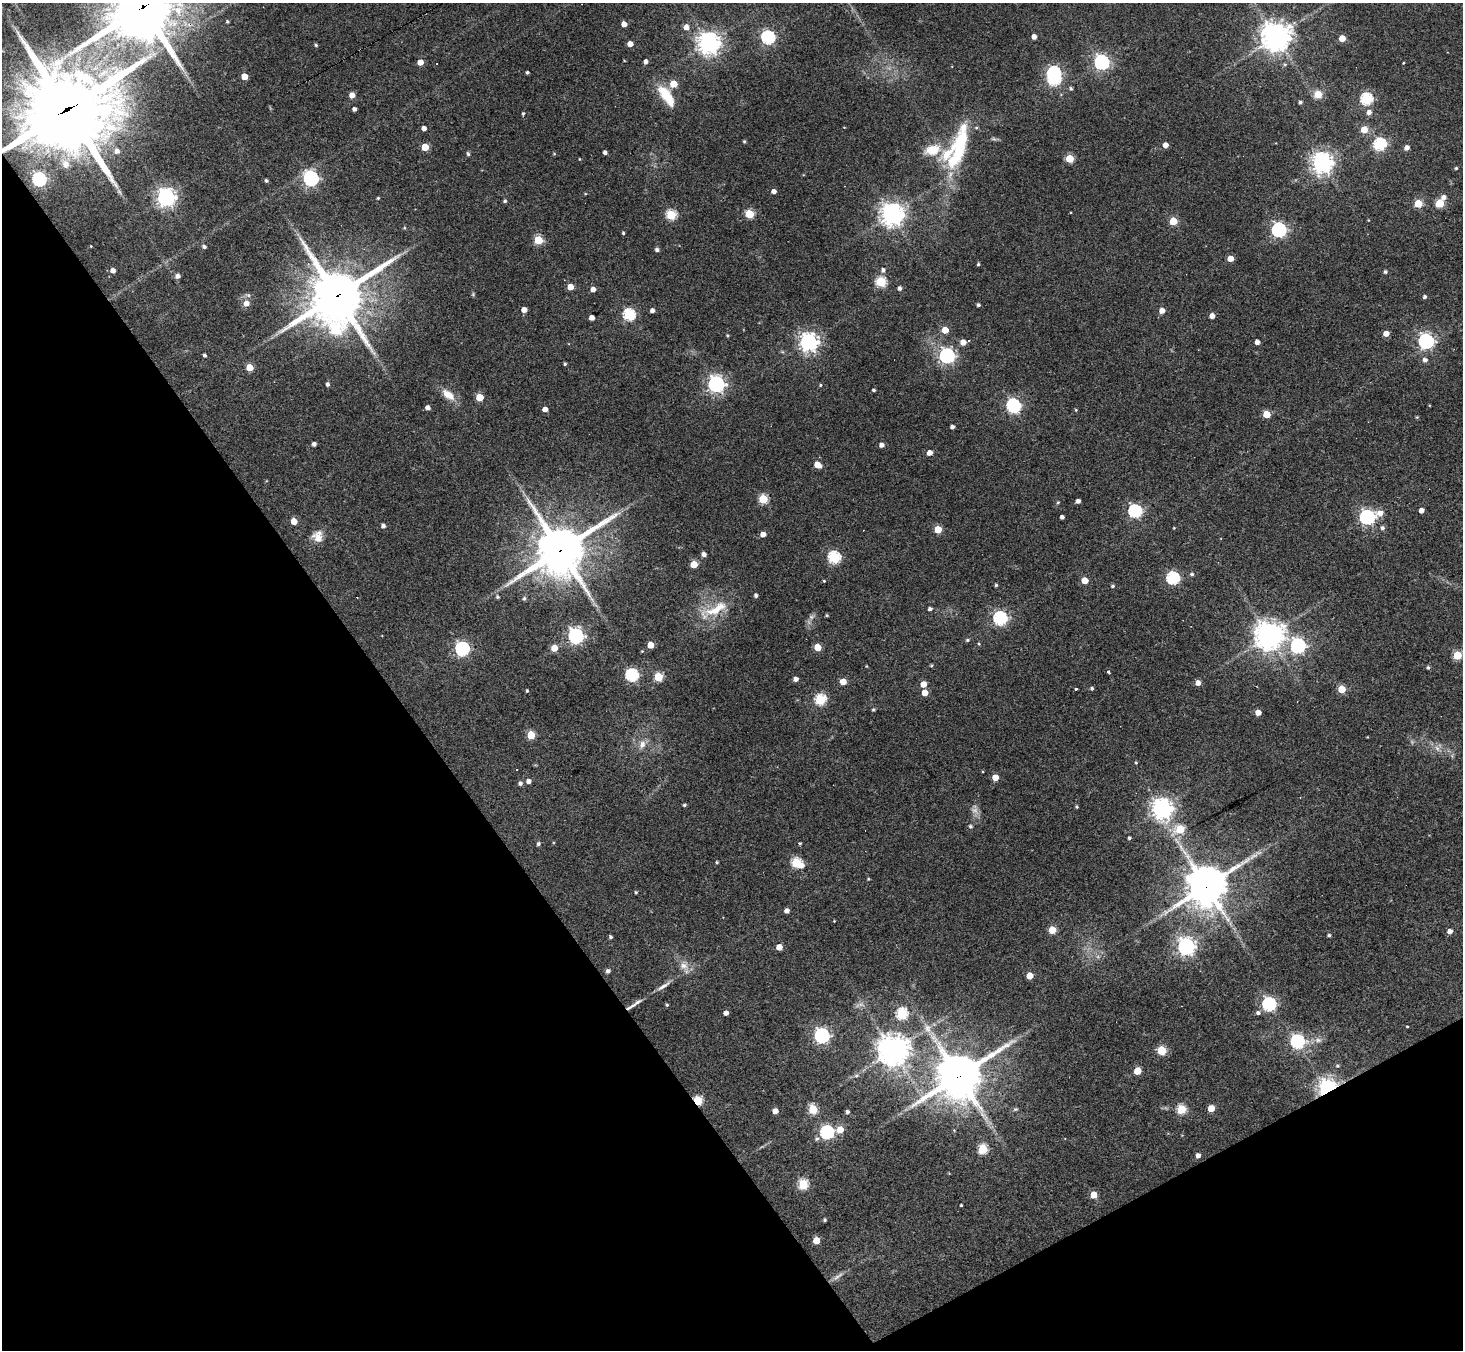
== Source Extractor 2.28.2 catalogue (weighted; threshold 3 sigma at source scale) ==
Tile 14 of 4 x 4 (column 2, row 4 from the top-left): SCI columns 1463-2923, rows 292-1639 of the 5846 x 5839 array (HDU 1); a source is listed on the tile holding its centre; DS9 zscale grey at full resolution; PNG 1465 x 1352 px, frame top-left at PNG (2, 3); no overlay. Shown black and unused: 32% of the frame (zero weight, under 3 of 4 exposures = <1% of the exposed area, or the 3 px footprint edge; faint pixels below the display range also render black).
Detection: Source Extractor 2.28.2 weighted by HDU 2 'WHT'; one run over the whole footprint, this tile lists its part. Background 0.0766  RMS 0.0057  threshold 0.0257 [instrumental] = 3 sigma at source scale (4.5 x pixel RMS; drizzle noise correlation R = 1.50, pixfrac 1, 0.05/0.05 arcsec/px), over >= 5 px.
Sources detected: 259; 3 too faint to see at this stretch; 1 inside a brighter object's white glare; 1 cosmic-ray / hot-pixel residue — not listed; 3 inside a brighter listed object's ellipse — not listed separately; the other 251 listed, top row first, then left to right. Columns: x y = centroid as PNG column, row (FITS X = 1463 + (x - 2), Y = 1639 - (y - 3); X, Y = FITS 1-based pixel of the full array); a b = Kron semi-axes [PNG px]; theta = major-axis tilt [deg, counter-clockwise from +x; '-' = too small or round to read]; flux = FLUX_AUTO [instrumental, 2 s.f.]
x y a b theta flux
143 7 26 23 34 3100
227 21 4 3 - 0.88
624 24 4 4 - 4.7
686 27 5 5 - 4
1034 36 4 4 - 3.5
1276 36 10 9 - 730
768 37 6 6 - 110
1342 38 5 4 - 8.5
709 43 7 7 - 480
630 44 4 4 - 5.1
316 45 4 4 - 0.87
624 60 4 2 - 0.4
420 62 4 4 - 6.3
646 62 4 4 - 2
1102 62 6 6 - 170
436 63 3 3 - 0.66
1403 63 3 2 - 0.43
527 72 3 3 - 1
1054 73 6 5 - 98
244 76 5 4 - 10
673 84 5 5 - 15
1071 88 5 5 - 1
1318 94 7 6 - 8.7
352 95 4 4 - 5.1
667 96 29 12 -55 16
1366 99 6 6 - 75
1300 102 4 4 - 1.3
67 109 36 33 15 4500
354 109 4 4 - 2.1
1369 112 6 5 - 2.7
523 113 4 3 - 0.79
424 128 4 4 - 2.8
1364 129 5 5 - 11
744 141 4 3 - 0.79
1380 144 6 6 - 80
1165 145 4 4 - 4.7
959 146 57 17 71 48
425 147 5 5 - 15
1407 148 5 4 - 2.8
932 150 17 11 13 13
117 151 6 6 - 2.9
605 152 4 3 - 1.9
468 154 5 4 - 1.1
554 154 5 3 - 0.53
579 159 4 2 - 0.37
1069 159 5 5 - 21
1322 163 7 7 - 410
66 164 13 10 -64 5.2
1456 168 4 4 - 0.8
311 178 6 6 - 160
39 179 6 6 - 120
266 181 3 3 - 1.2
774 191 4 4 - 3.1
166 197 7 6 - 300
1444 197 6 5 - 3.1
378 198 3 3 - 0.71
505 201 4 4 - 1
1418 203 5 5 - 21
1439 203 5 5 - 24
749 214 5 5 - 28
892 214 8 7 - 540
671 215 5 5 - 42
1368 220 4 3 - 0.43
1173 221 5 5 - 20
404 228 5 3 - 0.56
1279 230 6 6 - 140
623 233 3 3 - 0.73
538 240 5 5 - 28
91 246 3 3 - 0.38
204 247 5 4 - 1.6
657 250 4 4 - 1.8
1230 258 5 4 - 7.8
978 264 4 4 - 0.82
113 270 5 4 - 3.5
883 270 6 5 - 1.9
1385 272 4 4 - 1.2
178 276 5 5 - 2.6
881 282 5 5 - 47
570 287 4 4 - 7.8
900 288 5 4 - 1.7
593 289 5 4 - 3.5
473 294 5 5 - 0.76
337 295 20 18 37 2800
1425 297 4 4 - 1.3
246 303 6 6 - 4.4
978 305 4 3 - 1.2
524 310 4 4 - 5.1
652 310 4 4 - 2.6
1162 310 5 4 - 4.6
629 315 6 5 - 70
1212 316 4 4 - 4.5
592 317 4 4 - 4.2
335 329 8 8 - 39
945 330 5 5 - 11
1386 333 5 4 - 5.5
727 335 4 4 - 0.75
969 341 3 3 - 0.63
1426 341 6 6 - 160
808 342 7 7 - 310
963 342 5 4 - 5.1
1257 342 4 4 - 3.3
205 355 4 3 - 1.2
947 356 6 6 - 160
1425 360 6 5 - 2.2
565 364 3 3 - 0.93
249 368 5 5 - 14
327 384 4 4 - 1.6
716 384 6 6 - 220
820 385 4 3 - 0.66
874 390 4 3 - 0.94
448 395 19 10 -37 7.8
479 397 5 5 - 17
1013 406 8 6 -61 120
427 408 4 4 - 2.8
545 409 4 4 - 3.8
1076 410 4 3 - 0.62
1266 414 5 5 - 15
1417 417 4 4 - 0.56
952 427 4 4 - 2
314 444 4 4 - 1.9
882 445 5 4 - 2.6
930 453 5 4 - 4.3
817 465 6 4 -34 9
763 499 5 5 - 34
1078 501 4 4 - 2.4
1058 503 5 4 - 0.74
1421 510 4 4 - 3.3
1135 511 6 6 - 99
1380 513 9 7 10 4.9
1062 517 4 4 - 1.9
1367 517 6 6 - 150
294 521 5 4 - 9.1
383 526 4 4 - 2.1
1174 528 4 3 - 0.41
1382 528 6 5 - 1.6
938 529 5 5 - 18
763 534 4 4 - 4.3
317 536 15 13 -83 6.1
560 550 19 17 38 2300
704 554 4 4 - 2.5
834 557 6 6 - 74
694 564 5 5 - 16
1192 574 5 5 - 1.2
1173 578 6 6 - 89
1085 580 5 4 - 9.7
824 581 4 3 - 0.57
996 585 3 3 - 0.96
1112 586 4 4 - 1.1
756 595 4 3 - 1.5
498 597 5 5 - 0.94
524 598 5 5 - 1.3
930 609 4 3 - 1.7
714 610 47 13 26 19
827 615 4 3 - 0.67
1000 618 6 6 - 110
576 636 6 6 - 190
1269 636 9 9 - 770
967 640 5 4 - 0.85
979 644 5 4 - 0.69
650 645 5 4 - 8.9
1298 646 7 6 - 150
817 647 5 5 - 15
554 648 5 5 - 10
462 649 6 6 - 130
1457 655 5 5 - 26
931 665 4 3 - 0.64
1428 668 5 4 - 1
1108 671 4 3 - 3.9
632 675 6 6 - 87
658 677 5 5 - 29
796 679 4 4 - 3
843 681 5 4 - 8.5
1198 683 5 5 - 4
923 684 5 4 - 7.1
1092 688 4 4 - 1.1
1076 689 4 3 - 2.3
1342 689 5 5 - 17
527 691 3 3 - 0.82
925 693 5 4 - 8.1
820 700 6 5 - 51
873 710 4 3 - 0.83
1258 712 5 4 - 5.6
531 735 5 5 - 19
642 744 14 9 70 4.5
1437 748 9 6 -71 2.6
1136 762 4 3 - 0.67
995 777 5 4 - 9.4
528 781 5 4 - 2.8
520 783 5 4 - 1.7
684 805 4 3 - 1
1077 807 4 4 - 0.84
1162 809 7 7 - 400
970 826 5 5 - 1.1
1180 829 6 5 - 28
1129 838 3 3 - 0.88
800 843 3 3 - 1.1
538 844 5 5 - 1.4
717 862 3 3 - 0.71
796 863 7 5 -22 47
868 879 4 3 - 0.54
1206 886 15 14 - 1600
636 892 4 3 - 0.78
787 911 4 4 - 3.1
834 921 3 2 - 0.42
1052 930 5 5 - 17
1450 931 5 5 - 2.9
1329 935 4 3 - 1
610 937 4 3 - 1
779 947 5 4 - 7.1
1186 947 7 7 - 250
684 965 13 12 - 5.7
608 971 5 4 - 2
1030 976 5 5 - 10
664 986 24 5 34 3.9
861 1004 11 6 -22 2.4
1269 1004 6 6 - 120
667 1005 4 3 - 0.78
631 1007 18 4 29 2.7
726 1013 4 4 - 3.5
1258 1013 6 6 - 1.7
902 1014 6 6 - 57
1407 1026 3 2 - 0.48
927 1028 13 10 -70 4.9
822 1036 6 6 - 160
1318 1040 12 7 0 2.8
1297 1041 6 6 - 120
893 1051 10 10 - 870
1162 1051 5 5 - 32
1337 1066 5 4 - 0.87
1137 1071 5 5 - 14
856 1076 6 6 - 1.4
958 1076 17 15 31 2100
1327 1089 10 8 42 170
698 1101 5 5 - 34
1211 1108 5 5 - 11
813 1109 5 5 - 30
1015 1109 7 5 19 0.98
1181 1109 5 5 - 32
775 1111 4 4 - 4.9
847 1112 5 4 - 1.5
840 1129 5 5 - 10
827 1132 6 6 - 110
817 1139 6 6 - 1.4
983 1149 6 5 - 34
1198 1155 5 4 - 2.6
803 1185 5 5 - 43
1093 1195 5 5 - 11
961 1205 3 3 - 0.7
825 1220 3 3 - 0.95
816 1240 5 5 - 11
838 1276 21 5 35 3.1
Overlapping masked pixels (flux is a lower limit): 9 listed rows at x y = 143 7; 67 109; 337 295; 560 550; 1206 886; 631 1007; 958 1076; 1327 1089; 698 1101
Isophote crosses this tile's border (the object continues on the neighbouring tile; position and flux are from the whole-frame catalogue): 2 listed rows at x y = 143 7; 67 109